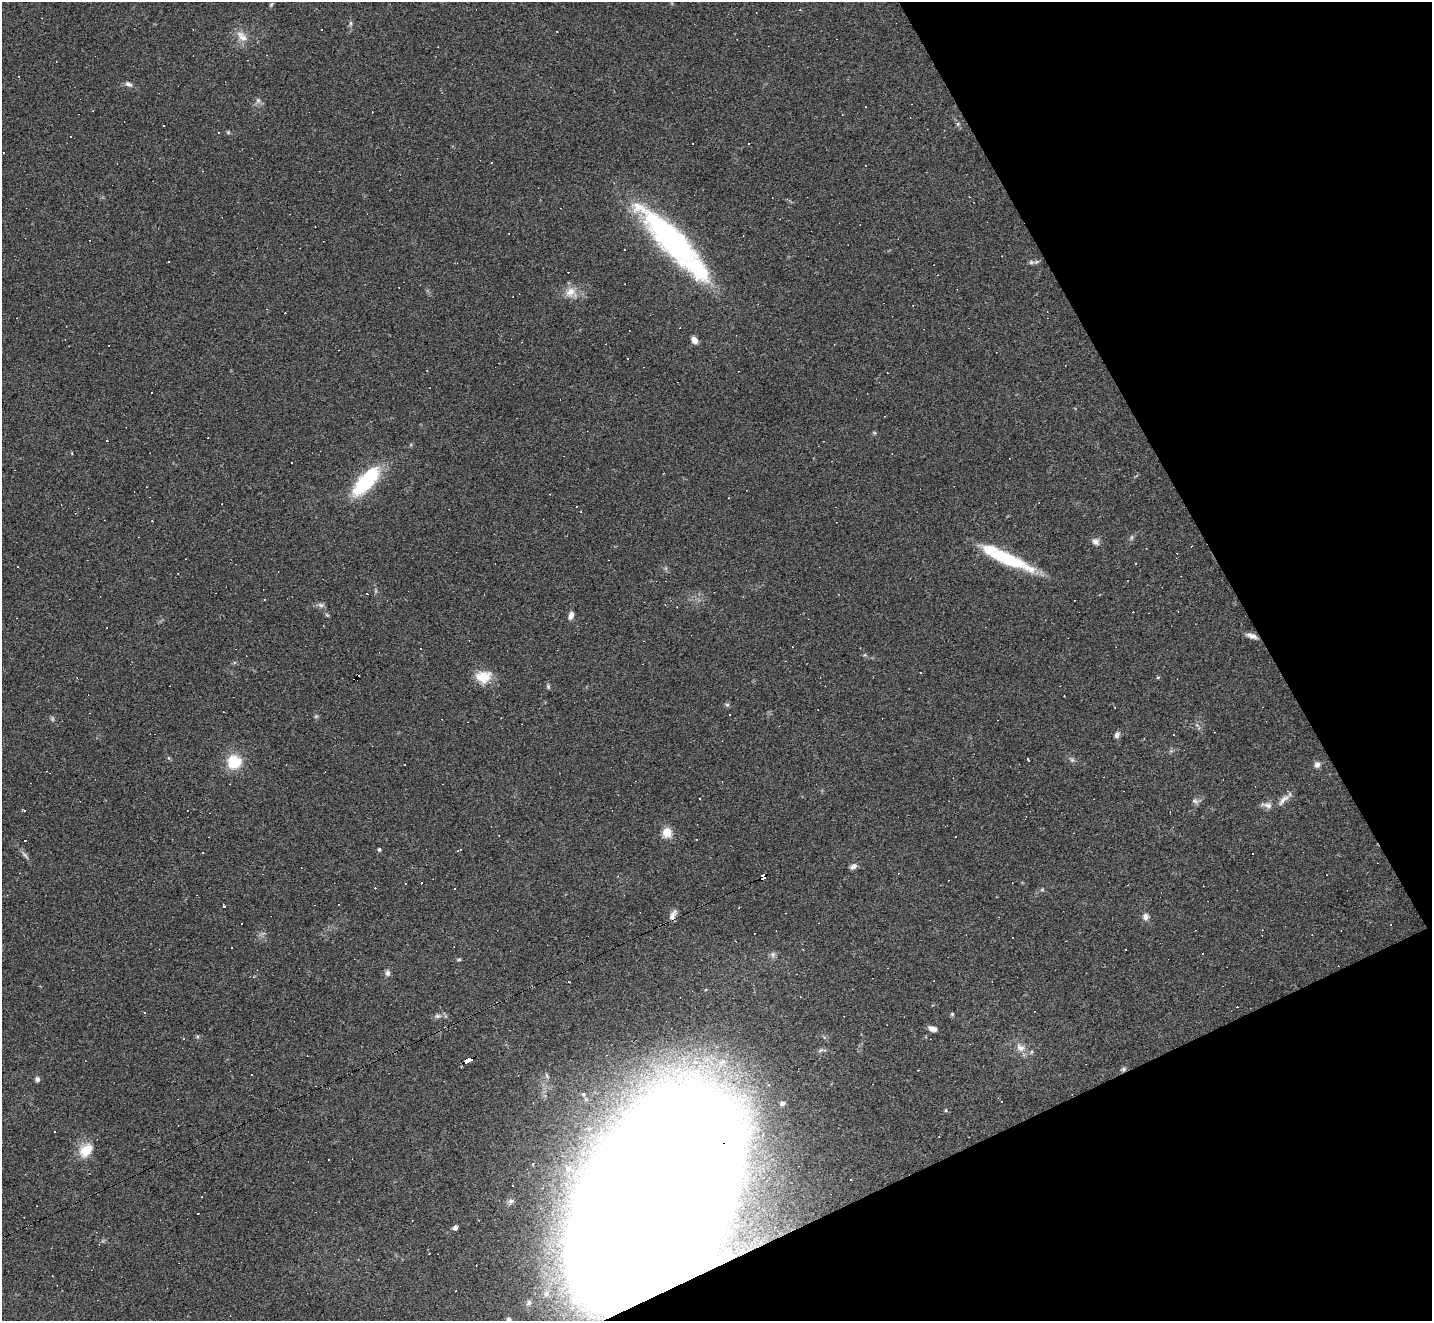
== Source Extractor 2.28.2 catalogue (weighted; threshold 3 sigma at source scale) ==
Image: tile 12 of 4 x 4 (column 4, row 3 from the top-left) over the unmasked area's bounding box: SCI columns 4293-5722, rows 1605-2923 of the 5722 x 5712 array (HDU 1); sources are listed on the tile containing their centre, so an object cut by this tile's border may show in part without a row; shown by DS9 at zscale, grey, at full resolution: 1 PNG px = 1 image px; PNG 1434 x 1323 px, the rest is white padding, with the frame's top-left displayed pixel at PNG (2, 2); no overlay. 22% of this frame is shown black and not used: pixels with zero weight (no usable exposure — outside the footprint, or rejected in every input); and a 3 px margin inside the footprint's outer edge (the drizzle kernel's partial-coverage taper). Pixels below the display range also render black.
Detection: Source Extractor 2.28.2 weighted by HDU 2 'WHT'; one run over the whole footprint, this tile lists its part. Background 0.0823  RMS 0.0065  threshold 0.0293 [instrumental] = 3 sigma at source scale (4.5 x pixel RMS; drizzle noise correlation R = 1.50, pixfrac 1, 0.05/0.05 arcsec/px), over >= 5 px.
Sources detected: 163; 1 too faint to see at this stretch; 79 cosmic-ray / hot-pixel residue — not listed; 2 inside a brighter listed object's ellipse — not listed separately; the other 81 listed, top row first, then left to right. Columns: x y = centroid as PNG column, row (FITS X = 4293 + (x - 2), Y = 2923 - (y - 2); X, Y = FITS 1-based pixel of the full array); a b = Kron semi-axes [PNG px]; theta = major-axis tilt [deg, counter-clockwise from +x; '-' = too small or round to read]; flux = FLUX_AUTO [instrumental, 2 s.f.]
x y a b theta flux
271 5 7 4 58 0.9
350 23 6 4 -89 1.1
242 36 18 10 -43 6.6
129 84 9 6 -27 2.4
258 100 6 5 - 1.7
958 124 6 5 - 1.1
228 132 5 5 - 0.87
219 133 2 2 - 0.52
749 144 3 2 - 0.52
3 152 3 3 - 1.6
491 162 3 3 - 3.8
671 240 72 21 -44 170
624 249 3 3 - 1.5
1031 262 8 6 20 1.6
570 292 15 11 48 7
694 340 7 5 -58 4.8
109 346 3 3 - 11
291 463 3 2 - 0.73
366 481 43 16 48 42
1131 537 8 4 81 1.2
1095 541 9 7 -19 2.9
1009 560 57 14 -24 38
321 605 9 6 -15 1.9
571 615 9 5 74 3.3
1251 636 14 6 -18 3.5
483 677 19 14 6 13
1158 677 4 4 - 0.73
548 686 7 5 -64 1
727 705 6 5 - 1.1
1115 707 3 2 - 0.55
730 714 3 3 - 0.86
316 716 6 4 19 0.79
52 719 6 4 -90 1
1117 735 8 6 62 2.2
1028 759 3 3 - 14
234 762 14 14 - 20
1317 765 8 7 - 2.7
700 798 2 2 - 0.49
1283 800 21 7 46 4.7
1195 801 10 6 -26 1.8
1268 805 13 8 -7 3.6
25 811 3 3 - 8
667 832 5 5 - 29
25 840 3 2 - 0.76
379 849 4 4 - 1
460 850 5 3 - 2.7
25 855 13 4 -45 2
853 866 9 6 30 2.5
763 877 6 4 21 170
1042 890 6 4 1 0.87
673 914 17 7 58 3.5
1145 917 9 8 - 2.9
1391 925 3 2 - 0.48
232 948 2 2 - 0.63
1126 950 3 3 - 2.1
459 960 7 3 8 0.84
388 973 8 6 88 2.1
144 1013 3 3 - 2.3
952 1014 5 5 - 0.87
438 1016 8 6 0 1.9
933 1029 8 5 -19 4.1
197 1037 6 3 19 0.86
1020 1048 14 10 -36 5.4
699 1049 4 4 - 0.94
469 1060 8 4 26 81
1124 1069 7 5 34 1.4
918 1070 2 2 - 0.43
37 1079 6 6 - 1.8
583 1094 6 5 - 1.1
782 1103 7 5 18 1.6
946 1110 5 3 - 0.64
86 1150 21 15 44 12
533 1163 4 3 - 1.2
512 1185 3 3 - 1.5
510 1201 13 8 25 4.2
658 1202 165 88 53 3000
198 1213 3 2 - 0.44
455 1228 6 4 20 2
429 1253 2 2 - 0.47
529 1303 11 9 64 4.4
509 1320 8 7 - 4.3
Overlapping masked pixels (flux is a lower limit): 5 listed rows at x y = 763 877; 673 914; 469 1060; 1124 1069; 658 1202
Isophote crosses this tile's border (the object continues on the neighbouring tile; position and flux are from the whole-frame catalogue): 2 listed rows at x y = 658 1202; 509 1320